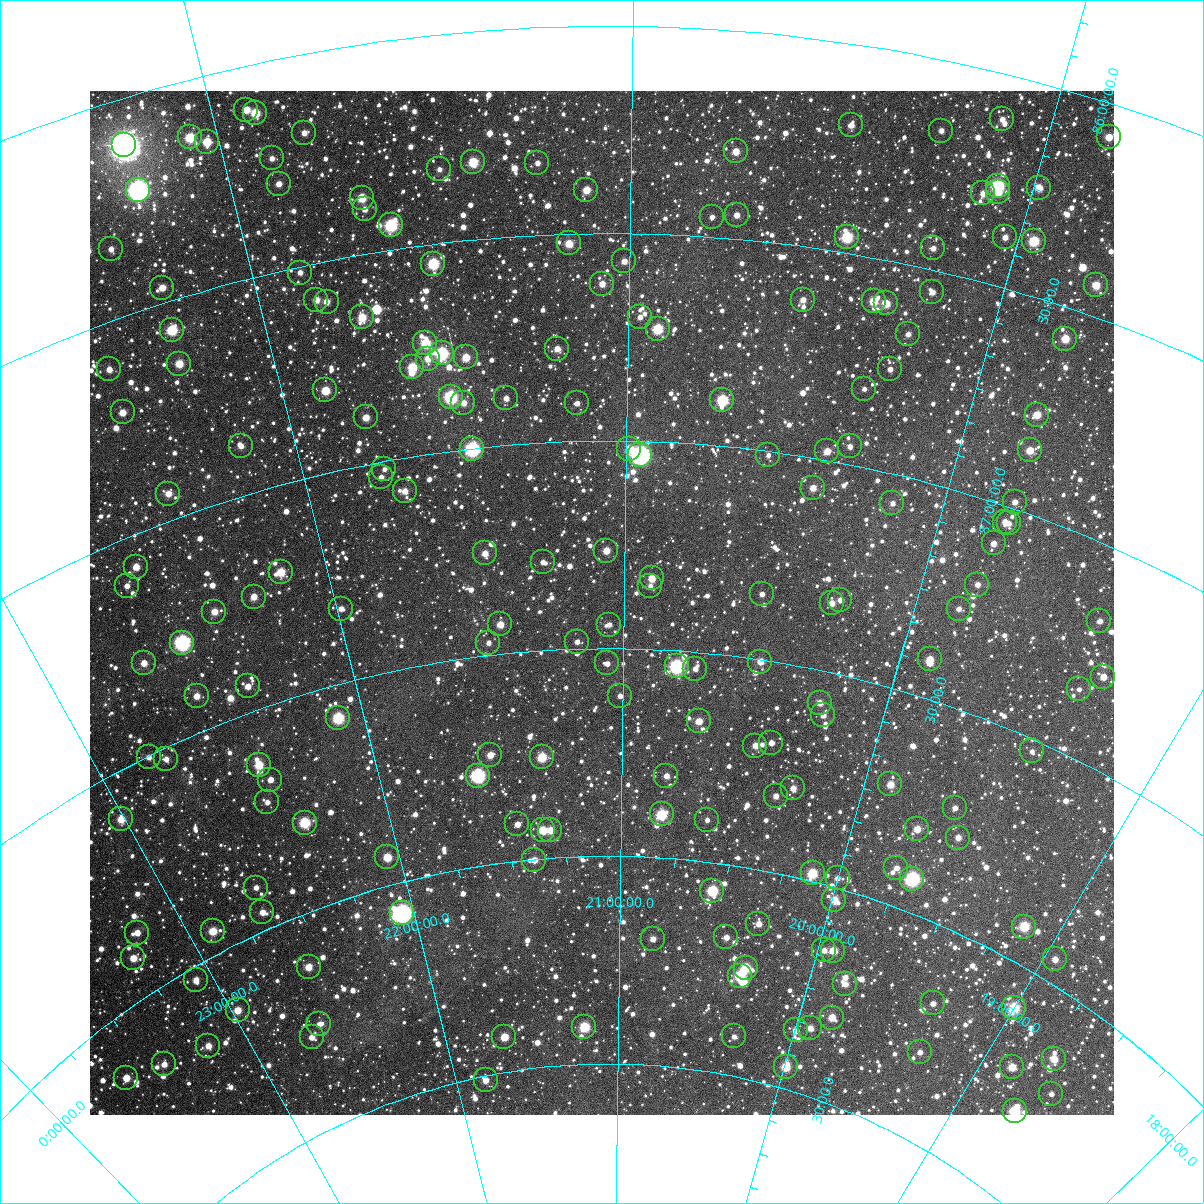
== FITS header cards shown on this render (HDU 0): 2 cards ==
NAXIS1  =                 1024
NAXIS2  =                 1024

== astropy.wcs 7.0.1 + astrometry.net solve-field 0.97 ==
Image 1024 x 1024 px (HDU 0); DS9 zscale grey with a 90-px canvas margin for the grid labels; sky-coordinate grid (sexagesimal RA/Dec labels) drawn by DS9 from the SOLVED WCS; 197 Tycho-2 reference stars matched to detected sources circled (green)
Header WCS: RA---TAN-SIP/DEC--TAN-SIP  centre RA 21:04:47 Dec +87:23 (316.20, +87.39 deg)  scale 8.67 arcsec/px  FOV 148.0' x 148.0'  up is -180 deg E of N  parity flipped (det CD > 0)
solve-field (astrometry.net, Tycho-2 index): VERIFIED the header's WCS against the Tycho-2 star catalogue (verified at 6 index scales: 11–197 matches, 0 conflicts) and refined it, rather than solving blind
Solved WCS: RA---TAN-SIP/DEC--TAN-SIP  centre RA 21:04:47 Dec +87:23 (316.20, +87.39 deg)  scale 8.68 arcsec/px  FOV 148.1' x 148.0'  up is -180 deg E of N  parity flipped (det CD > 0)
The solver's refit moves the header's centre by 0.24 arcsec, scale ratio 1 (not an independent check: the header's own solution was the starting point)
Tycho-2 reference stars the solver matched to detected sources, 197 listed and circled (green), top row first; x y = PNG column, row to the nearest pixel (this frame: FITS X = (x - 90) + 1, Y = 1024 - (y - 91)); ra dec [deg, ICRS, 3 dp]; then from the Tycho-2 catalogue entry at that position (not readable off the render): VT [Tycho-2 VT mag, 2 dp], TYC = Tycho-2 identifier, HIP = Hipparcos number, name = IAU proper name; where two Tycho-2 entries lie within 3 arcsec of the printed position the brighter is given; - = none
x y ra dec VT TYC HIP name
246 110 328.767 +86.104 10.85 4653-330-1 - -
255 113 328.488 +86.116 9.94 4653-350-1 - -
1002 119 301.712 +86.108 12.16 4653-852-1 - -
851 125 306.975 +86.194 11.96 4653-261-1 - -
941 131 303.743 +86.168 12.32 4653-870-1 - -
304 133 326.910 +86.187 11.52 4653-213-1 - -
190 137 330.965 +86.135 9.82 4654-862-1 - -
1109 137 297.912 +86.078 10.84 4652-1021-1 - -
207 142 330.417 +86.156 10.31 4654-546-1 - -
124 145 333.294 +86.108 5.25 4654-1613-1 109693 -
736 151 311.067 +86.290 11.06 4657-319-1 - -
272 158 328.256 +86.231 11.73 4653-243-1 - -
473 162 320.902 +86.314 9.82 4657-346-1 - -
537 163 318.498 +86.326 12.80 4657-24-1 - -
439 169 322.195 +86.323 12.09 4657-234-1 - -
279 184 328.214 +86.295 11.64 4657-57-1 - -
998 186 301.276 +86.266 8.68 4657-728-1 98913 -
1039 188 299.787 +86.244 10.88 4652-2086-1 - -
138 190 333.296 +86.221 6.72 4654-874-1 109694 -
586 190 316.666 +86.395 10.72 4657-198-1 - -
998 192 301.194 +86.281 11.22 4657-432-1 - -
983 193 301.718 +86.292 11.54 4657-658-1 - -
362 198 325.241 +86.365 10.07 4657-144-1 - -
365 209 325.202 +86.394 11.46 4657-54-1 - -
737 215 310.840 +86.442 11.32 4657-315-1 - -
712 217 311.798 +86.452 12.48 4657-224-1 - -
391 225 324.307 +86.441 8.97 4657-209-1 106732 -
847 237 306.472 +86.462 9.23 4657-176-1 - -
1005 237 300.504 +86.381 12.02 4657-482-1 - -
1034 241 299.416 +86.371 9.59 4656-285-1 - -
569 243 317.402 +86.523 10.68 4657-2-1 - -
933 248 303.089 +86.449 11.95 4657-669-1 - -
111 249 334.935 +86.337 11.82 4658-146-1 - -
624 261 315.199 +86.567 11.79 4657-254-1 - -
433 264 322.854 +86.547 9.18 4657-302-1 - -
300 273 328.149 +86.514 13.39 4657-141-1 - -
602 284 316.085 +86.622 11.56 4657-327-1 - -
1096 285 296.620 +86.426 10.46 4656-475-1 - -
162 288 333.540 +86.463 11.00 4658-682-1 - -
932 292 302.733 +86.552 11.63 4657-502-1 - -
316 300 327.733 +86.587 11.18 4657-95-1 - -
803 300 307.838 +86.627 11.83 4657-493-1 - -
874 301 304.984 +86.603 10.32 4657-576-1 - -
327 302 327.346 +86.597 11.34 4657-203-1 - -
886 303 304.454 +86.602 10.61 4657-435-1 - -
362 317 326.048 +86.649 10.18 4657-16-1 - -
640 317 314.512 +86.701 11.87 4657-22-1 - -
658 329 313.752 +86.728 9.55 4657-26-1 - -
172 330 333.693 +86.568 9.51 4658-623-1 - -
908 334 303.329 +86.664 12.12 4657-627-1 - -
1065 339 297.090 +86.572 10.35 4656-266-1 - -
425 343 323.592 +86.735 9.77 4657-49-1 - -
557 349 318.025 +86.775 11.41 4657-123-1 - -
442 353 322.971 +86.764 8.96 4657-115-1 - -
466 357 321.956 +86.780 10.73 4657-193-1 - -
428 359 323.589 +86.772 11.00 4657-251-1 - -
179 364 333.826 +86.650 10.56 4658-510-1 - -
412 367 324.293 +86.788 9.81 4657-285-1 - -
109 369 336.606 +86.608 11.57 4658-250-1 - -
890 369 303.750 +86.755 11.69 4657-413-1 - -
864 389 304.670 +86.814 12.43 4657-377-1 - -
325 390 328.162 +86.805 10.31 4657-153-1 - -
451 397 322.788 +86.872 9.35 4657-1040-1 - -
506 398 320.379 +86.888 12.21 4657-171-1 - -
722 400 310.765 +86.890 9.15 4657-676-1 102243 -
463 403 322.277 +86.888 11.25 4657-366-1 - -
577 403 317.230 +86.908 12.25 4657-132-1 - -
123 412 336.723 +86.716 11.17 4658-163-1 - -
1037 415 297.197 +86.768 10.75 4656-457-1 - -
366 417 326.664 +86.888 11.02 4657-130-1 - -
241 446 332.340 +86.884 11.96 4658-489-1 - -
850 446 304.797 +86.957 12.25 4657-438-1 - -
472 449 322.136 +87.002 8.42 4657-215-1 106030 -
629 449 314.858 +87.019 10.39 4657-221-1 - -
1030 450 296.998 +86.855 10.83 4656-443-1 - -
827 451 305.783 +86.978 10.97 4657-620-1 - -
640 455 314.343 +87.033 7.43 4657-220-1 103435 -
768 455 308.430 +87.009 12.33 4657-723-1 - -
384 469 326.264 +87.019 12.53 4657-321-1 - -
381 477 326.493 +87.036 12.06 4657-334-1 - -
813 488 306.134 +87.071 11.02 4657-674-1 - -
405 491 325.511 +87.079 11.70 4657-233-1 - -
168 494 336.102 +86.938 11.42 4658-182-1 - -
1015 502 296.883 +86.984 12.29 4656-374-1 - -
892 503 302.316 +87.069 12.31 4657-479-1 - -
1005 522 297.032 +87.037 11.94 4656-480-1 - -
1009 523 296.819 +87.037 13.05 4656-471-1 - -
994 543 297.193 +87.095 11.57 4656-335-1 - -
606 551 315.936 +87.264 10.86 4657-727-1 - -
485 553 322.063 +87.255 11.23 4657-299-1 - -
543 562 319.180 +87.287 12.22 4657-81-1 - -
136 567 338.725 +87.073 11.12 4658-117-1 - -
281 572 332.241 +87.202 10.30 4658-647-1 - -
652 578 313.601 +87.329 10.85 4657-663-1 - -
977 585 297.301 +87.201 12.06 4656-258-1 - -
127 586 339.473 +87.106 12.26 4658-687-1 - -
650 586 313.665 +87.348 12.65 4657-755-1 - -
762 594 307.834 +87.343 12.29 4657-670-1 - -
254 597 333.877 +87.240 11.27 4658-248-1 - -
840 600 303.766 +87.324 12.10 4657-678-1 - -
832 603 304.180 +87.336 11.16 4657-640-1 - -
341 609 329.785 +87.325 11.65 4657-76-1 - -
959 609 297.801 +87.271 12.20 4656-380-1 - -
214 612 335.981 +87.243 11.12 4658-15-1 - -
1099 621 291.063 +87.175 11.72 4656-302-1 - -
500 624 321.658 +87.429 10.99 4657-584-1 - -
609 625 315.807 +87.443 12.23 4657-555-1 - -
577 642 317.544 +87.483 12.28 4657-623-1 - -
182 643 338.074 +87.285 8.25 4658-431-1 111244 -
488 643 322.397 +87.470 12.61 4657-711-1 - -
930 659 298.455 +87.408 10.92 4656-489-1 - -
760 662 307.395 +87.505 11.28 4657-598-1 - -
144 663 340.265 +87.293 11.61 4658-157-1 - -
607 663 315.899 +87.536 12.28 4657-382-1 - -
677 666 311.999 +87.537 8.57 4657-504-1 102646 -
695 669 310.952 +87.540 12.05 4657-734-1 - -
1103 677 289.699 +87.292 11.38 4656-795-1 - -
248 686 335.682 +87.440 11.64 4658-688-1 - -
1079 689 290.558 +87.344 12.50 4656-788-1 - -
197 696 338.424 +87.417 11.38 4658-608-1 - -
620 696 315.171 +87.614 12.26 4657-736-1 - -
820 703 303.694 +87.577 11.46 4657-563-1 - -
823 715 303.354 +87.604 12.16 4657-543-1 - -
338 718 331.448 +87.578 9.25 4658-370-1 - -
699 721 310.446 +87.664 11.57 4657-400-1 - -
771 743 306.033 +87.694 11.68 4657-744-1 - -
755 746 306.959 +87.707 11.32 4657-391-1 - -
1032 751 291.454 +87.528 12.20 4656-1013-1 - -
490 755 323.077 +87.739 11.01 4657-742-1 - -
149 757 342.171 +87.503 12.20 4658-285-1 - -
542 757 319.932 +87.757 9.96 4657-484-1 - -
166 759 341.344 +87.525 12.06 4658-585-1 - -
259 765 336.626 +87.626 10.22 4658-260-1 - -
478 776 324.009 +87.784 8.41 4657-471-1 106641 -
666 776 312.199 +87.803 11.73 4657-729-1 - -
270 780 336.289 +87.669 11.39 4658-265-1 - -
890 784 298.455 +87.724 10.80 4656-1074-1 - -
793 788 304.208 +87.791 12.09 4657-1018-1 - -
776 796 305.186 +87.818 11.77 4657-1010-1 - -
267 802 336.948 +87.717 12.21 4658-215-1 - -
955 808 294.299 +87.726 12.04 4656-1018-1 - -
662 814 312.342 +87.896 9.52 4657-983-1 - -
121 819 345.192 +87.604 10.60 4658-387-1 - -
707 820 309.338 +87.899 12.23 4657-996-1 - -
305 823 335.223 +87.795 9.52 4658-803-1 - -
517 824 321.862 +87.912 12.15 4657-507-1 - -
917 829 296.008 +87.805 11.03 4656-1121-1 - -
543 830 320.238 +87.932 10.68 4657-967-1 - -
550 830 319.717 +87.933 11.06 4657-1003-1 - -
958 838 293.427 +87.789 11.52 4656-1027-1 - -
387 857 330.783 +87.933 10.41 4658-779-1 - -
534 860 320.972 +88.002 11.44 4657-988-1 - -
896 868 296.445 +87.911 11.87 4656-1126-1 - -
813 873 301.733 +87.980 9.81 4657-985-1 - -
838 878 299.999 +87.977 12.46 4656-925-1 - -
912 879 295.199 +87.922 8.13 4656-968-1 96821 -
256 888 339.662 +87.897 12.33 4658-759-1 - -
712 891 308.386 +88.067 9.33 4657-987-1 101444 -
834 900 299.797 +88.029 10.75 4656-941-1 - -
262 912 339.937 +87.958 11.43 4658-742-1 - -
402 913 330.807 +88.073 7.46 4658-866-1 108862 -
758 924 304.698 +88.128 12.14 4661-43-1 - -
1024 927 287.123 +87.914 9.73 4656-1062-1 - -
213 931 343.515 +87.946 10.39 4658-748-1 - -
137 933 347.869 +87.859 11.43 4658-612-1 - -
726 937 306.875 +88.174 12.20 4661-142-1 - -
653 939 312.436 +88.196 11.66 4661-133-1 - -
824 950 299.499 +88.153 12.14 4660-159-1 - -
833 951 298.838 +88.147 10.71 4660-222-1 - -
133 958 348.975 +87.906 10.75 4658-318-1 - -
1055 959 284.254 +87.945 11.57 4656-1092-1 - -
309 967 338.475 +88.123 10.98 4658-869-1 - -
746 968 305.021 +88.238 9.96 4661-64-1 - -
740 976 305.342 +88.260 9.37 4661-57-1 - -
196 980 346.126 +88.029 11.65 4658-886-1 - -
845 984 297.174 +88.215 12.13 4660-124-1 - -
933 1003 290.422 +88.179 12.14 4660-154-1 - -
1014 1008 284.947 +88.096 9.43 4656-905-1 - -
238 1010 344.600 +88.142 10.78 4662-125-1 - -
832 1018 297.356 +88.302 11.16 4660-18-1 - -
319 1024 339.483 +88.260 12.04 4662-117-1 - -
584 1027 317.919 +88.411 9.71 4661-113-1 - -
810 1028 298.813 +88.342 11.35 4660-11-1 - -
796 1030 299.899 +88.357 11.66 4660-206-1 - -
734 1036 304.905 +88.406 12.37 4661-117-1 - -
312 1037 340.419 +88.281 11.84 4662-153-1 - -
504 1037 324.959 +88.416 10.59 4661-129-1 - -
208 1046 347.842 +88.181 11.33 4662-10-1 - -
920 1052 289.689 +88.299 12.15 4660-148-1 - -
1054 1059 280.447 +88.147 10.75 4660-181-1 - -
164 1064 351.384 +88.159 11.85 4662-5-1 - -
786 1067 299.865 +88.448 10.09 4660-244-1 - -
1012 1067 282.741 +88.221 10.72 4660-238-1 - -
126 1078 354.239 +88.130 11.24 4662-33-1 - -
486 1080 327.309 +88.510 11.24 4661-51-1 - -
1051 1094 279.053 +88.219 12.18 4660-129-1 - -
1015 1111 280.555 +88.303 9.93 4660-194-1 91720 -